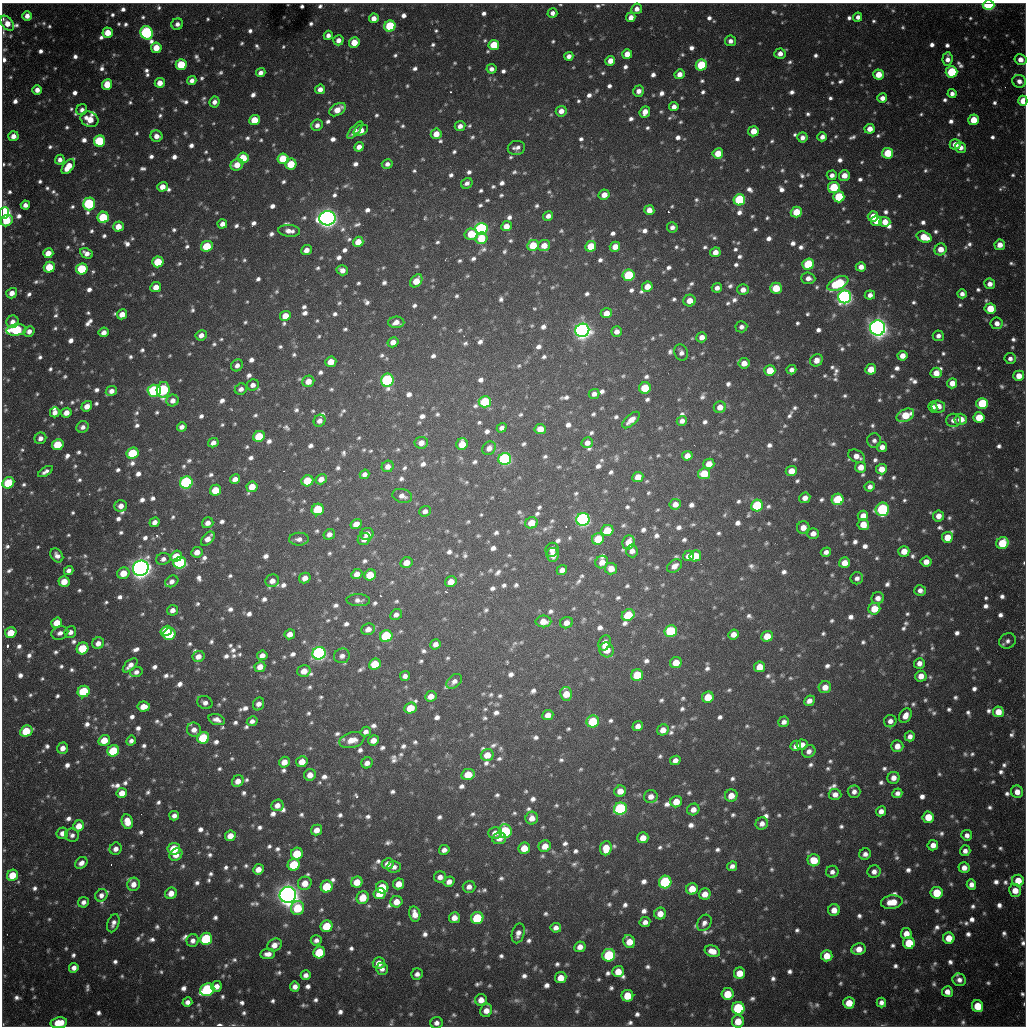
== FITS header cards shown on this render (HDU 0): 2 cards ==
NAXIS1  =                 1024 / length of data axis 1
NAXIS2  =                 1024 / length of data axis 2

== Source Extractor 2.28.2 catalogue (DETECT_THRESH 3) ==
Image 1024 x 1024 px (HDU 0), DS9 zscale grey, 1 PNG px = 1 image px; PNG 1028 x 1028 px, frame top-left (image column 1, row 1024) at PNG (2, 3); each listed source drawn as its Kron ellipse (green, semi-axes under 4 px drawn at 4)
Background 830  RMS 24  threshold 71.4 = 3 sigma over >= 5 px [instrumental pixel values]
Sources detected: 1665; of the 1665, the 500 brightest by FLUX_AUTO listed and drawn (1165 fainter detections omitted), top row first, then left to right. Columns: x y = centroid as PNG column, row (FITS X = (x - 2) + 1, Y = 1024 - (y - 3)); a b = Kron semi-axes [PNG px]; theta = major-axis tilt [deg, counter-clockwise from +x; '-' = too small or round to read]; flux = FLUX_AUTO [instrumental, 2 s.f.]
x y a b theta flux
988 5 6 4 -2 2.3e+05
637 9 5 5 - 1.2e+04
552 13 5 5 - 8.6e+03
27 16 5 4 - 1.2e+04
631 17 5 4 - 1.5e+04
858 17 4 4 - 9.1e+03
374 18 5 4 - 1.4e+04
7 23 8 5 -50 2.4e+04
177 24 6 5 - 8.7e+03
390 26 5 5 - 1.2e+05
108 33 5 5 - 3.2e+04
147 33 7 6 - 3.4e+05
328 35 4 4 - 8.4e+03
338 40 5 5 - 1.2e+04
730 41 5 5 - 9.3e+03
354 42 5 5 - 3.4e+04
494 45 5 5 - 5.8e+04
156 48 5 5 - 3.1e+04
627 54 5 5 - 2.2e+04
780 54 5 5 - 1.2e+04
569 56 4 4 - 1.0e+04
947 59 7 5 85 1.2e+04
1020 60 6 5 - 1.5e+04
610 61 5 5 - 1.8e+04
181 65 5 5 - 7.1e+04
701 65 5 5 - 9.8e+04
491 69 5 4 - 8.2e+03
952 72 6 5 - 1.0e+05
261 73 5 4 - 1.0e+04
679 74 5 4 - 1.4e+04
878 75 5 5 - 3.0e+04
192 81 4 4 - 9.8e+03
1019 81 7 6 - 1.2e+04
160 83 5 5 - 1.8e+04
107 84 5 5 - 3.8e+04
320 89 5 4 - 1.1e+04
37 90 5 5 - 1.2e+04
639 91 6 5 - 1.1e+04
952 94 4 4 - 8.4e+03
882 98 5 4 - 1.1e+04
1023 101 5 4 - 3.1e+04
214 102 5 5 - 9.5e+03
674 107 5 4 - 1.0e+04
82 110 6 5 - 8.0e+03
338 110 9 5 30 2.7e+04
561 111 5 5 - 1.5e+04
645 112 6 5 - 1.7e+04
89 119 9 7 -27 3.3e+04
254 120 5 5 - 4.0e+04
973 120 5 5 - 3.3e+04
317 125 6 5 - 8.9e+03
460 126 5 5 - 1.0e+04
870 129 5 5 - 1.6e+04
355 130 11 4 50 8.9e+03
361 130 7 5 23 2.0e+04
753 131 5 5 - 2.5e+04
436 134 5 5 - 2.3e+04
13 136 5 5 - 1.4e+04
156 136 6 5 - 1.3e+04
822 137 5 4 - 1.0e+04
802 138 5 5 - 9.3e+03
99 141 6 5 - 1.2e+05
955 144 5 5 - 2.0e+04
359 147 5 4 - 1.3e+04
960 147 5 5 - 1.3e+04
516 148 9 7 9 9.5e+03
718 153 5 5 - 3.4e+04
888 153 5 5 - 6.2e+04
243 158 5 5 - 5.3e+04
283 159 5 5 - 5.9e+04
60 160 5 4 - 8.8e+03
291 164 5 5 - 4.9e+04
387 164 5 4 - 8.0e+03
237 165 6 5 - 2.4e+04
68 167 9 5 53 3.1e+04
832 175 5 4 - 8.7e+03
844 175 5 5 - 1.7e+04
467 183 6 5 - 7.8e+03
162 187 5 5 - 1.6e+04
834 187 6 5 - 8.4e+04
604 195 5 5 - 1.8e+04
839 197 5 5 - 1.0e+05
739 200 6 5 - 1.5e+05
89 204 6 6 - 2.1e+05
25 205 4 4 - 9.5e+03
649 210 5 5 - 1.6e+04
796 212 5 5 - 4.6e+04
4 213 6 5 - 5.1e+05
548 216 5 4 - 9.7e+03
873 216 5 5 - 2.7e+04
103 217 5 5 - 9.3e+04
327 218 8 7 - 1.4e+06
7 221 6 5 - 4.4e+04
876 221 5 5 - 2.9e+04
885 222 5 5 - 2.1e+04
222 224 5 4 - 1.1e+04
118 226 5 5 - 2.0e+04
506 226 5 5 - 2.1e+04
672 227 5 5 - 8.2e+03
481 229 6 6 - 3.7e+05
289 231 11 6 -5 1.4e+04
471 234 7 5 -2 5.2e+04
924 237 8 5 -20 4.2e+04
481 238 6 5 - 5.0e+04
358 242 5 5 - 2.6e+04
533 245 6 5 - 4.5e+04
1000 245 5 5 - 1.7e+04
207 246 6 5 - 6.0e+04
544 246 6 5 - 2.2e+04
591 246 5 5 - 4.5e+04
615 247 5 5 - 2.0e+04
940 249 6 5 - 2.3e+04
306 250 5 5 - 1.3e+04
715 252 5 5 - 1.7e+04
48 253 5 5 - 2.5e+04
86 253 7 5 -27 1.2e+04
158 262 6 5 - 6.3e+04
808 264 6 5 - 9.7e+04
49 267 5 5 - 4.8e+04
861 267 5 4 - 1.5e+04
82 269 6 5 - 1.1e+05
342 270 6 5 - 1.1e+04
629 275 6 5 - 1.3e+05
808 278 7 5 -5 1.1e+04
416 281 7 5 51 3.1e+04
838 283 11 6 26 1.4e+05
990 284 5 5 - 1.3e+04
156 287 5 5 - 1.9e+04
647 287 5 5 - 2.4e+04
717 288 5 4 - 9.3e+03
776 288 6 5 - 4.8e+04
743 290 6 5 - 1.4e+04
12 293 6 5 - 1.3e+04
962 294 5 4 - 8.2e+03
870 295 5 4 - 9.9e+03
845 297 6 6 - 8.1e+05
690 301 6 6 - 2.2e+04
990 309 5 5 - 4.6e+04
606 313 6 5 - 1.9e+04
122 314 5 5 - 1.9e+04
285 316 5 5 - 2.6e+04
13 322 6 6 - 1.2e+04
396 322 8 6 0 1.4e+04
997 323 6 5 - 1.3e+04
741 327 6 5 - 8.4e+03
878 328 7 7 - 1.5e+06
16 330 10 5 6 1.6e+05
582 330 7 6 - 1.1e+06
29 331 6 5 - 1.0e+04
616 331 5 5 - 1.2e+04
104 332 5 4 - 1.2e+04
201 335 6 5 - 1.1e+04
938 336 5 5 - 8.0e+03
702 337 5 5 - 1.3e+04
393 342 5 5 - 1.3e+04
681 352 8 6 -64 8.0e+03
902 356 5 5 - 1.6e+04
1010 359 6 5 - 8.2e+03
816 360 6 6 - 1.7e+04
331 362 5 5 - 2.4e+04
744 363 5 5 - 1.8e+04
237 365 6 5 - 8.5e+03
871 369 5 5 - 2.9e+04
770 370 5 5 - 3.9e+04
791 370 5 4 - 8.6e+03
936 373 5 5 - 2.2e+04
1019 376 5 5 - 2.1e+04
387 380 6 6 - 2.8e+05
308 381 6 5 - 2.0e+04
952 383 5 5 - 1.9e+04
253 385 6 5 - 9.6e+03
645 388 6 5 - 5.5e+04
241 389 6 5 - 8.6e+03
163 390 8 6 78 2.0e+05
111 391 6 4 27 1.1e+04
154 391 6 6 - 2.1e+05
594 394 5 5 - 8.6e+03
173 400 6 5 - 1.1e+04
485 402 6 5 - 1.1e+05
982 403 6 5 - 9.5e+04
87 406 5 5 - 1.4e+04
938 406 7 6 - 1.8e+04
720 407 6 6 - 1.8e+04
933 407 5 4 - 8.1e+03
55 412 5 5 - 1.0e+04
66 413 5 5 - 1.5e+04
905 415 9 6 26 5.0e+04
979 417 5 5 - 4.5e+04
961 419 6 5 - 2.3e+04
631 420 11 5 42 1.8e+04
953 420 7 6 - 1.1e+04
320 421 6 5 - 9.9e+03
682 421 5 4 - 1.0e+04
83 427 6 5 - 8.5e+03
182 427 5 4 - 9.2e+03
502 428 5 4 - 8.0e+03
540 429 5 5 - 2.3e+04
259 436 6 5 - 7.0e+04
40 438 6 5 - 9.5e+03
874 441 7 7 - 7.8e+03
213 443 5 4 - 1.0e+04
421 443 6 6 - 1.4e+04
587 443 5 5 - 1.1e+04
462 444 6 5 - 3.3e+04
58 445 6 5 - 6.0e+04
882 447 5 5 - 1.2e+04
489 448 7 6 - 1.2e+04
133 453 6 5 - 9.4e+04
687 456 5 5 - 1.5e+04
857 456 9 6 -27 1.6e+04
505 459 6 6 - 3.3e+05
709 464 5 5 - 2.2e+04
388 466 6 5 - 1.2e+04
861 467 5 5 - 2.0e+04
881 469 5 5 - 2.2e+04
45 471 8 4 31 8.1e+03
791 471 5 5 - 2.1e+04
364 474 5 4 - 8.1e+03
704 474 6 5 - 4.9e+04
638 477 5 5 - 2.3e+04
235 479 5 4 - 1.1e+04
321 479 6 5 - 1.4e+04
307 481 6 5 - 5.6e+04
186 482 6 6 - 3.1e+05
8 483 6 5 - 7.6e+04
252 487 5 5 - 2.9e+04
870 487 5 5 - 8.7e+03
215 490 6 5 - 4.6e+04
402 496 10 6 -17 1.1e+04
805 498 5 5 - 1.2e+04
838 499 6 5 - 1.0e+05
675 504 5 5 - 1.4e+04
121 506 6 5 - 1.2e+04
757 506 6 6 - 1.3e+05
318 509 6 5 - 9.4e+04
882 509 7 6 - 2.4e+05
425 511 6 5 - 8.2e+03
863 516 5 5 - 1.9e+04
938 516 5 5 - 1.5e+04
583 519 7 6 - 5.4e+05
155 522 5 4 - 1.0e+04
208 523 6 5 - 1.1e+04
531 523 6 5 - 2.9e+04
356 524 6 5 - 1.8e+04
863 524 5 5 - 2.6e+04
803 528 6 6 - 1.8e+04
607 530 6 5 - 5.2e+04
329 534 6 5 - 1.0e+04
367 534 6 6 - 1.7e+04
813 534 6 5 - 1.2e+04
947 537 5 5 - 3.1e+04
208 539 8 5 48 1.4e+04
299 539 10 6 2 9.2e+03
364 539 6 6 - 1.0e+04
598 539 6 5 - 6.7e+04
628 542 7 6 - 2.5e+04
1002 543 6 6 - 6.4e+04
552 550 7 6 - 9.9e+03
632 551 6 5 - 1.0e+04
904 551 5 5 - 2.6e+04
197 552 6 5 - 1.5e+04
826 552 5 4 - 8.4e+03
57 555 7 5 -54 9.4e+03
553 555 7 6 - 1.8e+04
176 556 6 5 - 3.8e+04
688 556 5 5 - 1.3e+04
695 556 6 5 - 4.2e+04
163 559 7 6 - 8.3e+03
602 562 6 6 - 1.8e+04
926 562 5 5 - 1.5e+04
180 563 6 6 - 2.3e+05
407 563 6 5 - 2.0e+04
844 563 5 5 - 2.2e+04
674 566 8 5 33 1.3e+04
141 568 8 7 - 1.5e+06
611 569 6 6 - 2.1e+04
562 570 5 5 - 1.2e+04
69 571 5 4 - 7.8e+03
123 573 6 5 - 2.9e+04
357 574 6 5 - 1.3e+04
370 575 6 5 - 3.7e+04
305 578 6 5 - 1.2e+04
857 578 6 6 - 8.3e+03
64 581 5 5 - 2.7e+04
172 581 7 5 31 8.5e+03
272 581 7 6 - 1.3e+04
451 582 6 5 - 2.1e+04
920 590 6 5 - 9.2e+03
878 598 6 6 - 1.2e+04
358 600 12 6 -2 8.6e+03
874 609 6 5 - 3.7e+04
172 610 6 5 - 9.8e+03
396 614 6 5 - 8.8e+03
628 615 7 5 35 5.8e+04
543 621 8 6 1 2.2e+04
57 623 5 5 - 2.9e+04
566 623 6 5 - 1.4e+04
368 629 7 6 - 1.2e+04
166 631 6 4 34 4.4e+04
671 631 6 6 - 1.3e+05
70 632 6 5 - 8.3e+03
11 633 6 5 - 4.6e+04
60 633 8 6 20 9.0e+03
169 634 6 5 - 9.3e+04
290 634 5 5 - 1.3e+04
733 634 5 5 - 1.4e+04
386 636 6 6 - 1.3e+05
767 636 6 5 - 3.2e+04
1008 641 8 7 - 8.0e+03
98 643 6 5 - 1.3e+04
605 643 8 6 67 1.5e+04
435 644 5 5 - 1.0e+04
82 648 6 5 - 6.4e+04
607 650 7 7 - 3.0e+04
319 653 7 6 - 5.7e+05
262 655 5 4 - 1.2e+04
198 656 6 5 - 1.4e+04
342 656 8 7 - 9.0e+03
676 663 6 5 - 2.8e+04
919 663 5 5 - 1.0e+04
375 664 6 5 - 6.4e+04
130 665 9 5 43 1.2e+04
260 667 5 5 - 1.7e+04
759 667 6 5 - 3.1e+04
304 671 7 5 16 2.0e+04
136 672 6 5 - 7.8e+03
637 675 6 5 - 7.2e+04
405 676 5 5 - 8.2e+03
921 676 6 5 - 1.6e+04
454 681 9 6 42 9.4e+03
825 687 6 6 - 1.8e+04
84 692 6 5 - 1.1e+05
566 694 7 6 - 3.1e+04
431 696 6 5 - 1.6e+04
708 697 6 5 - 4.1e+04
809 701 6 4 42 1.1e+04
205 702 8 6 -23 8.0e+03
258 704 7 5 62 1.2e+04
144 706 6 5 - 2.2e+04
410 708 6 5 - 4.0e+04
998 712 5 5 - 2.7e+04
548 715 5 5 - 1.5e+04
905 716 8 5 55 1.6e+04
217 720 8 5 -19 1.0e+04
252 721 5 4 - 8.3e+03
593 721 6 6 - 9.5e+04
890 721 6 6 - 1.0e+04
784 722 5 5 - 8.4e+03
638 726 5 5 - 1.2e+04
194 730 7 7 - 1.2e+04
663 730 6 5 - 1.7e+04
26 731 6 5 - 6.8e+04
366 732 5 4 - 8.2e+03
910 736 5 5 - 8.9e+03
203 738 6 5 - 1.0e+05
104 740 6 5 - 3.0e+04
352 740 13 7 14 2.3e+04
373 740 5 5 - 1.6e+04
131 741 5 4 - 7.8e+03
802 745 5 5 - 1.3e+04
796 746 5 5 - 1.2e+04
897 746 6 6 - 1.6e+04
63 748 6 5 - 1.3e+04
113 751 6 5 - 9.3e+04
809 751 7 6 - 9.9e+03
487 755 6 6 - 2.4e+04
675 760 5 4 - 1.1e+04
284 762 5 5 - 1.9e+04
302 762 6 5 - 2.2e+04
367 763 6 5 - 1.1e+04
468 774 6 5 - 4.0e+04
310 775 6 5 - 1.8e+04
893 778 6 6 - 1.3e+04
238 781 6 5 - 1.4e+04
620 791 6 5 - 2.0e+04
854 792 6 6 - 8.9e+03
1017 792 6 6 - 1.6e+04
122 793 5 5 - 2.1e+04
897 793 5 4 - 8.4e+03
835 794 6 5 - 1.1e+04
651 796 7 6 - 1.3e+04
731 796 6 6 - 2.0e+04
676 802 6 5 - 2.7e+04
277 805 6 5 - 1.3e+04
620 809 6 6 - 2.8e+05
693 809 6 5 - 1.3e+04
881 811 5 5 - 1.0e+04
174 816 5 4 - 9.2e+03
928 817 5 5 - 3.9e+04
532 818 6 6 - 1.5e+04
127 822 7 5 -77 2.6e+04
762 824 6 6 - 1.0e+04
79 826 6 5 - 2.3e+04
317 830 6 5 - 1.6e+04
505 831 7 6 - 1.6e+05
62 833 6 5 - 1.2e+04
495 833 6 6 - 1.3e+04
72 835 7 6 - 8.0e+03
967 835 5 5 - 9.5e+03
230 836 5 5 - 2.1e+04
643 838 5 5 - 1.9e+04
499 839 7 5 9 1.1e+04
933 845 5 5 - 1.3e+04
545 846 6 5 - 2.1e+04
524 848 6 5 - 2.9e+04
606 848 7 6 - 2.9e+04
116 849 6 5 - 1.1e+04
174 849 6 6 - 5.4e+04
444 850 5 5 - 9.0e+03
965 851 5 5 - 9.0e+03
297 854 6 5 - 5.5e+04
865 854 6 5 - 9.1e+03
176 855 7 5 38 1.8e+04
814 860 6 6 - 4.0e+04
81 863 7 5 39 1.1e+04
388 864 6 5 - 1.4e+04
294 865 6 6 - 8.0e+04
732 866 5 4 - 8.1e+03
394 867 7 6 - 8.2e+03
964 868 5 5 - 1.4e+04
258 869 5 5 - 1.7e+04
832 872 6 6 - 8.3e+03
874 872 6 6 - 1.0e+04
12 875 6 5 - 4.1e+04
440 877 6 5 - 1.1e+04
1018 881 6 6 - 3.6e+04
357 882 6 5 - 2.8e+04
449 882 5 5 - 1.3e+04
665 882 6 6 - 2.0e+05
305 883 7 6 - 2.3e+04
133 884 7 6 - 1.5e+04
399 884 6 5 - 2.2e+04
971 884 5 5 - 1.1e+04
327 886 6 5 - 6.5e+04
382 887 6 6 - 6.5e+04
469 887 6 6 - 1.1e+04
692 889 6 5 - 3.1e+04
1015 891 6 6 - 2.1e+04
171 893 6 5 - 1.8e+04
937 893 6 6 - 5.7e+04
380 894 6 5 - 3.2e+04
705 894 6 5 - 1.8e+04
101 895 6 6 - 9.2e+03
288 895 8 8 - 1.9e+06
363 898 6 6 - 3.5e+04
83 902 5 5 - 8.2e+03
396 902 6 5 - 2.1e+04
892 902 11 6 7 3.2e+04
298 908 7 6 - 6.8e+04
834 910 6 6 - 1.7e+04
415 914 8 5 -79 1.8e+04
660 914 6 6 - 1.9e+04
454 918 5 5 - 1.5e+04
477 918 6 6 - 1.1e+05
645 922 5 5 - 8.9e+03
113 923 9 5 71 9.1e+03
704 923 9 6 58 8.6e+03
327 926 6 5 - 6.0e+04
556 928 5 5 - 1.0e+04
518 933 10 6 75 1.1e+04
906 934 5 5 - 2.0e+04
949 938 5 5 - 3.1e+04
206 939 6 6 - 1.6e+05
316 940 5 5 - 8.0e+03
193 941 6 6 - 9.5e+03
629 941 7 5 -59 2.7e+04
909 943 6 6 - 5.9e+04
274 945 7 6 - 1.6e+04
580 947 5 5 - 1.4e+04
859 949 7 6 - 2.0e+04
712 951 8 5 -20 2.0e+04
319 952 6 5 - 7.6e+04
268 954 7 5 7 1.2e+04
609 955 6 6 - 1.5e+05
827 956 5 5 - 2.9e+04
379 963 6 6 - 1.7e+04
74 968 5 4 - 1.0e+04
382 969 6 6 - 8.1e+03
618 971 6 5 - 2.5e+04
740 973 6 5 - 2.7e+04
417 974 6 5 - 8.8e+03
306 975 5 5 - 9.3e+03
561 978 6 5 - 2.5e+04
959 980 7 6 - 9.3e+03
216 986 5 5 - 1.3e+04
295 987 5 5 - 1.0e+04
207 990 7 6 - 2.4e+05
947 992 5 5 - 1.3e+04
727 994 6 6 - 4.4e+04
627 996 6 6 - 4.4e+04
481 1000 6 6 - 1.7e+04
187 1002 5 4 - 8.9e+03
881 1002 5 4 - 8.6e+03
849 1003 5 5 - 3.1e+04
978 1006 6 5 - 4.8e+04
738 1008 6 6 - 1.8e+05
486 1010 7 5 70 1.6e+04
738 1021 6 6 - 3.0e+04
59 1023 8 5 10 4.2e+04
437 1023 6 6 - 8.9e+03
At the frame edge (FLAGS 8, measured only in part): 5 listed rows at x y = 988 5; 7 23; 1023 101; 4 213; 59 1023
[1165 fainter detections neither listed nor drawn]

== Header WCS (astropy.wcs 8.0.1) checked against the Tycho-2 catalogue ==
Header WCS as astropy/WCSLIB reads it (CRVAL/CRPIX/CD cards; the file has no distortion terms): RA---TAN/DEC--TAN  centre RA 19:04:12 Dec -20:34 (286.05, -20.56 deg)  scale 1.18 arcsec/px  FOV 20.1' x 20.2'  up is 0 deg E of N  parity flipped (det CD > 0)
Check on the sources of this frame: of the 60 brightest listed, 18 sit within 1.7 arcsec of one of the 22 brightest Tycho-2 stars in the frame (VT <= 11.99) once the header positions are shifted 0.25 arcsec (0.07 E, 0.24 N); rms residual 0.57 arcsec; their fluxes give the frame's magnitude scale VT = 25.16 - 2.5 log10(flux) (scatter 0.26 mag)
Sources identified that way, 18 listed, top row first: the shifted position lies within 1.7 arcsec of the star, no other Tycho-2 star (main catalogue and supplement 1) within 3.4 arcsec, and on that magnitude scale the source's flux lands within +1.5 / -3 mag of the star's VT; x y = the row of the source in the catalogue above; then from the Tycho-2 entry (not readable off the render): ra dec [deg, ICRS J2000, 3 dp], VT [Tycho-2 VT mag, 2 dp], TYC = Tycho-2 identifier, HIP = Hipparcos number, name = IAU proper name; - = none
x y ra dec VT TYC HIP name
988 5 286.217 -20.394 11.45 6291-2348-1 - -
147 33 285.922 -20.401 11.84 6290-1553-1 - -
99 141 285.906 -20.437 11.70 6290-1190-1 - -
89 204 285.902 -20.457 11.63 6290-1914-1 - -
4 213 285.872 -20.460 10.93 6290-2349-1 - -
481 229 286.039 -20.466 11.64 6291-2563-1 - -
845 297 286.166 -20.490 11.06 6291-1861-1 - -
878 328 286.177 -20.500 9.72 6291-280-1 - -
582 330 286.074 -20.500 10.56 6291-2482-1 - -
387 380 286.006 -20.516 11.38 6291-2555-1 - -
186 482 285.935 -20.549 11.40 6290-1670-1 - -
583 519 286.074 -20.562 10.72 6291-940-1 - -
141 568 285.919 -20.577 9.38 6290-1734-1 - -
319 653 285.981 -20.605 11.19 6290-1602-1 - -
620 809 286.086 -20.657 11.94 6295-2470-1 - -
665 882 286.102 -20.681 11.90 6295-452-1 - -
288 895 285.970 -20.684 9.47 6294-85-1 - -
609 955 286.082 -20.705 11.99 6295-205-1 - -